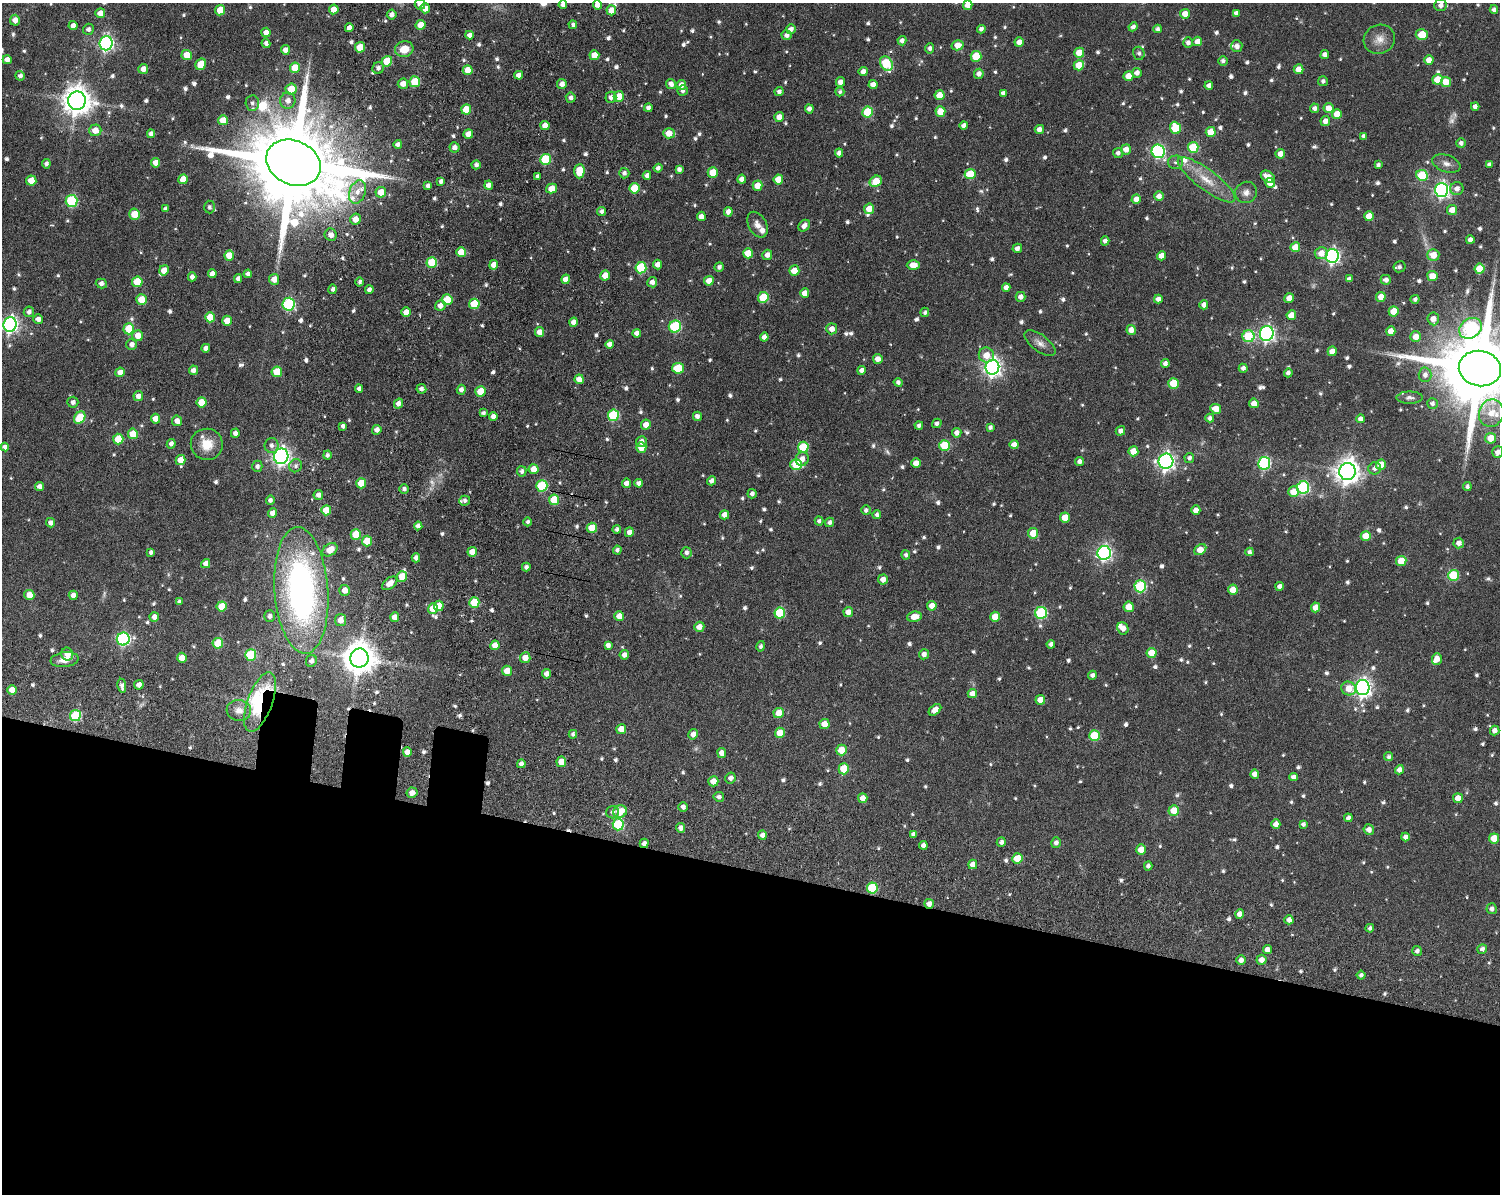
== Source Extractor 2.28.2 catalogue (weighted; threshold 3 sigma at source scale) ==
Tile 11 of 3 x 4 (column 2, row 4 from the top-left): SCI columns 1912-3409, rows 193-1384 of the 5112 x 5073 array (HDU 1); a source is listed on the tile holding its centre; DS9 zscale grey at full resolution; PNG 1502 x 1196 px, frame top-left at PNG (2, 3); each listed source drawn as its Kron ellipse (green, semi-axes under 4 px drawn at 4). Shown black and unused: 28% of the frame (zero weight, under 8 of 15 exposures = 11% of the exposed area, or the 3 px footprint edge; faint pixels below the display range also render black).
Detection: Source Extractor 2.28.2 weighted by HDU 2 'WHT'; one run over the whole footprint, this tile lists its part. Background 0.165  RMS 0.0053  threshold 0.0218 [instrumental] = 3 sigma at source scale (4.09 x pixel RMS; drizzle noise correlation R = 1.36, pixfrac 0.8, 0.05/0.05 arcsec/px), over >= 5 px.
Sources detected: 864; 6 too faint to see at this stretch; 1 inside a brighter object's white glare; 3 cosmic-ray / hot-pixel residue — neither listed nor drawn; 10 inside a brighter listed object's ellipse — not listed separately; of the other 844, all 500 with FLUX_AUTO >= 1.35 (the completeness limit of this list) listed and drawn (344 fainter detections not listed), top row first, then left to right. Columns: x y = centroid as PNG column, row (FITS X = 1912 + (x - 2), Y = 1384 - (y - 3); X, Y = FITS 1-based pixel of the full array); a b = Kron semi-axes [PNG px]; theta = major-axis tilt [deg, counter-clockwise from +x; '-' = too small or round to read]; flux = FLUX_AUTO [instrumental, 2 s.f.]
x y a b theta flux
420 4 5 5 - 2.6
563 5 4 4 - 2.4
598 5 4 4 - 3.6
968 5 5 4 - 4.2
1441 5 6 6 - 2.7
425 8 5 5 - 4.1
334 9 5 5 - 5
220 10 5 5 - 9.9
611 10 5 4 - 5.8
1494 10 4 4 - 1.8
100 13 5 5 - 4.6
1236 13 4 4 - 1.6
1185 14 5 5 - 5.3
392 15 5 4 - 2.4
15 20 5 5 - 3.4
421 25 5 5 - 8.3
573 25 4 4 - 1.4
73 26 4 4 - 2.7
1133 27 4 4 - 2.1
349 28 4 4 - 2.9
88 29 6 5 - 1.6
791 29 5 5 - 2.3
981 29 4 4 - 1.7
1157 29 4 4 - 1.6
266 32 5 4 - 3
470 35 4 4 - 2.5
787 35 5 4 - 2
1422 35 6 5 - 11
1379 39 16 14 26 5.3
902 41 4 4 - 2.3
1197 41 5 4 - 3.8
1019 42 5 4 - 4.1
106 43 7 6 - 120
266 43 4 4 - 1.8
1188 43 5 5 - 2
958 45 6 5 - 5.6
1237 46 6 5 - 2
360 47 5 5 - 9.6
930 48 5 4 - 1.7
404 49 9 8 - 7.5
285 50 5 4 - 3.2
1079 53 5 5 - 7.9
1139 53 6 6 - 1.6
187 55 5 5 - 8.6
594 55 5 5 - 6.9
1325 55 4 4 - 2.3
976 56 5 5 - 17
7 60 4 4 - 3.4
1429 60 4 4 - 4.5
387 61 5 5 - 14
1223 61 5 4 - 1.5
886 63 8 5 -57 28
201 64 6 5 - 9.7
1079 65 5 5 - 8.9
295 68 5 5 - 11
378 68 6 5 - 1.8
143 69 5 4 - 3.3
1299 69 5 5 - 5.7
468 70 5 5 - 7.2
863 72 4 4 - 3.4
1137 73 5 4 - 2.6
979 74 5 5 - 2.4
519 75 4 4 - 2.8
20 76 5 4 - 1.9
1128 76 5 5 - 6.8
1437 79 5 5 - 8.5
1323 81 5 5 - 1.4
415 82 5 5 - 15
841 82 5 4 - 3.2
1446 82 5 5 - 7.7
403 84 5 5 - 4.2
562 84 5 5 - 2.8
671 84 5 4 - 2.5
873 84 4 4 - 3.3
681 85 5 5 - 3.3
1209 86 4 4 - 2.5
291 89 5 5 - 9.1
682 91 5 5 - 1.4
779 91 4 4 - 1.7
840 92 4 4 - 1.4
1003 93 4 4 - 1.8
940 95 5 5 - 7.1
619 96 5 5 - 6.5
611 97 6 5 - 2.4
571 98 5 5 - 1.8
77 101 9 9 - 690
288 101 8 7 - 3
252 103 7 7 - 1.8
1475 106 4 4 - 2.2
648 108 4 4 - 1.9
1315 108 5 4 - 1.8
1329 108 5 5 - 6.2
466 109 5 5 - 9.2
809 109 4 4 - 2
868 112 5 5 - 20
940 112 5 5 - 8.5
1337 114 5 5 - 5.8
779 117 5 5 - 3.6
223 120 5 5 - 7.3
1325 121 5 4 - 2.9
545 125 4 4 - 4
964 126 4 4 - 2.3
1175 128 6 5 - 19
1039 129 4 4 - 2.6
95 130 6 6 - 5.5
1211 132 5 5 - 8.9
669 133 6 5 - 6
151 134 4 4 - 2
468 134 5 4 - 4.3
1364 136 4 4 - 1.4
1461 143 5 5 - 1.8
398 144 4 4 - 1.8
454 147 5 5 - 2.9
1193 147 5 5 - 20
1126 149 5 5 - 4.2
1158 151 7 6 - 81
839 153 4 4 - 2.5
1118 153 5 5 - 1.8
1280 154 4 4 - 4.3
545 159 5 5 - 23
1175 162 7 6 - 1.5
156 163 5 4 - 4.4
293 163 28 22 -25 12000
46 164 4 4 - 1.8
1446 164 14 8 -19 3.1
476 165 5 4 - 1.5
1378 165 4 4 - 1.5
1489 165 4 4 - 1.7
658 168 4 4 - 1.8
679 169 4 4 - 1.9
579 171 7 5 89 12
624 173 5 5 - 1.7
713 173 5 5 - 10
970 174 5 5 - 17
647 175 4 4 - 2
1422 175 6 5 - 22
538 176 4 4 - 1.8
1268 177 8 5 -33 4.5
183 179 5 5 - 7
742 179 5 4 - 2.7
778 179 5 5 - 8
1206 180 35 10 -37 11
31 181 5 5 - 9.6
441 181 4 4 - 1.7
876 181 6 5 - 11
1270 183 5 5 - 4.8
489 185 4 4 - 3
428 186 4 4 - 1.8
757 186 5 5 - 6.4
634 188 5 5 - 14
552 189 6 5 - 5.9
1457 189 6 6 - 3.1
1442 190 7 6 - 140
357 192 12 8 70 4.5
381 192 5 5 - 6.5
1246 192 11 10 - 3.2
1159 196 5 4 - 2.7
1136 199 5 4 - 3.7
72 201 6 6 - 43
209 207 6 5 - 1.6
165 209 4 4 - 1.4
869 209 5 5 - 6
1452 210 5 5 - 4.8
601 211 4 4 - 1.5
728 212 5 4 - 3.1
134 214 5 5 - 7.8
701 216 4 4 - 3.9
1369 216 5 5 - 7.6
355 219 5 5 - 4.4
757 225 14 9 -62 3.4
804 226 6 5 - 2.7
331 235 6 6 - 3
1470 240 4 4 - 2.5
1105 241 4 4 - 2
1295 247 5 5 - 8.2
1017 248 5 4 - 2.4
461 252 5 5 - 7
748 253 5 5 - 9.8
1321 253 6 6 - 4.8
229 255 5 5 - 8.6
767 255 5 5 - 2.5
1433 255 6 6 - 6.6
1162 256 5 4 - 4.7
1332 256 7 6 - 120
432 262 5 5 - 19
658 264 5 4 - 3.1
494 265 4 4 - 4.3
913 265 6 5 - 5
719 267 5 4 - 1.7
1399 267 6 5 - 1.6
641 268 6 5 - 27
1480 269 5 5 - 13
164 270 5 4 - 5.2
794 271 5 5 - 7.4
212 274 4 4 - 2.6
248 274 4 4 - 2.2
605 276 5 5 - 7.4
1432 276 5 5 - 6.2
192 277 4 4 - 2.3
238 278 4 4 - 1.9
274 279 5 5 - 5
566 279 5 4 - 4.1
1349 279 4 4 - 1.9
1386 280 5 5 - 2.4
709 281 5 5 - 4.6
137 282 5 5 - 13
360 282 4 4 - 1.5
652 282 5 5 - 2.5
101 284 6 5 - 2.2
1006 288 4 4 - 2.9
333 289 5 4 - 1.5
369 290 4 4 - 2
805 293 5 4 - 4.1
763 297 5 5 - 17
1021 297 5 5 - 2.6
1381 297 5 5 - 5.2
1289 298 5 4 - 4.6
141 299 5 5 - 8.9
1158 299 4 4 - 2.5
1415 299 4 4 - 1.6
447 300 5 5 - 11
288 304 6 6 - 53
474 304 5 5 - 17
1204 305 4 4 - 3.3
440 306 5 5 - 3.4
1394 311 5 5 - 11
29 312 5 5 - 2
406 312 5 5 - 5.3
925 312 4 4 - 1.3
1291 315 5 4 - 5.7
210 317 5 5 - 12
38 319 5 4 - 2.7
1433 319 6 5 - 3.9
227 321 5 5 - 5.2
573 322 4 4 - 3.3
10 324 7 6 - 160
675 326 6 6 - 41
1471 328 12 9 35 57
129 329 5 5 - 20
832 329 5 5 - 3.4
1131 330 5 4 - 3.8
1391 331 5 4 - 5.9
540 332 5 4 - 4.9
637 333 4 4 - 2.4
1267 333 7 7 - 140
138 336 5 5 - 5.7
1248 336 6 6 - 25
764 337 4 4 - 2.7
1416 337 5 5 - 5.5
1040 343 18 8 -37 3.5
132 344 5 5 - 2.7
609 344 4 4 - 3
206 348 4 4 - 2.5
1332 351 4 4 - 4.8
986 355 8 7 - 6
878 359 5 4 - 3.6
1165 363 4 4 - 2.1
992 367 7 7 - 210
678 368 6 5 - 15
1243 368 4 4 - 2.1
1480 368 21 17 -11 7900
193 370 5 4 - 2.6
862 370 4 4 - 2.7
120 372 5 4 - 4
277 372 5 5 - 14
1288 373 4 4 - 2
1425 375 7 6 - 2.6
579 379 5 4 - 4.9
898 382 4 4 - 1.6
1173 383 5 5 - 12
359 389 4 4 - 1.9
421 389 5 4 - 1.8
461 390 5 4 - 2.1
480 391 5 5 - 11
138 396 5 5 - 3.2
1410 398 13 6 1 1.7
73 402 5 5 - 1.9
201 402 5 5 - 9.5
398 403 5 4 - 2.7
1254 403 5 5 - 5.2
1432 403 5 5 - 1.5
1216 409 5 5 - 5.9
483 413 4 3 - 1.4
1491 413 14 12 69 7.3
613 415 6 5 - 35
493 416 4 4 - 2.8
697 416 4 4 - 2.1
80 418 6 5 - 15
1210 418 4 4 - 1.7
155 419 5 4 - 5.7
1361 419 4 4 - 2.3
177 421 5 5 - 3.2
937 423 5 4 - 1.6
646 425 5 5 - 5
343 426 4 4 - 1.7
919 426 4 4 - 1.6
990 427 4 4 - 1.5
377 430 5 4 - 2.7
1120 431 5 4 - 2.2
235 433 4 4 - 2.6
957 433 5 4 - 2.6
133 434 5 5 - 11
1490 438 5 5 - 6.9
118 439 5 5 - 13
641 442 5 5 - 2.4
171 444 5 4 - 2
207 444 16 15 - 8.9
272 445 7 7 - 2
944 445 5 5 - 21
1014 445 4 4 - 3.9
5 447 4 4 - 2.4
641 447 5 5 - 7.2
803 447 5 5 - 21
1133 451 5 5 - 7
1498 452 6 5 - 2.8
327 455 4 4 - 1.5
281 456 7 7 - 210
1189 458 5 5 - 1.6
802 459 7 6 - 3.6
181 460 5 5 - 6.2
1080 461 4 4 - 2.1
1166 461 7 7 - 180
916 463 5 4 - 4.7
1264 463 6 6 - 61
796 465 5 5 - 21
1381 465 5 5 - 7.9
257 466 6 5 - 1.7
296 466 7 6 - 1.6
1375 468 6 6 - 2
534 469 5 5 - 6.7
522 471 5 4 - 1.8
1347 471 8 8 - 450
711 481 4 4 - 2.3
361 483 5 5 - 10
626 483 4 4 - 3.1
639 483 4 4 - 2.1
542 486 6 5 - 29
40 487 4 4 - 3
1303 487 6 6 - 57
1467 487 4 4 - 1.5
404 489 4 4 - 1.6
1294 492 5 5 - 7.7
752 494 5 4 - 1.9
318 495 5 4 - 2.4
270 500 4 4 - 1.7
554 500 5 5 - 16
465 501 5 5 - 1.4
326 510 5 5 - 8.5
866 510 5 4 - 1.5
1196 510 5 4 - 4.5
273 513 5 4 - 3.7
724 515 4 4 - 3.8
877 515 4 4 - 1.5
1065 517 5 5 - 9.1
819 521 4 4 - 1.4
528 522 4 4 - 1.4
829 522 5 4 - 1.6
50 523 5 4 - 2
418 526 4 4 - 2.1
592 528 5 5 - 11
617 529 4 4 - 1.5
629 532 5 4 - 3.2
1033 533 5 5 - 10
356 534 5 5 - 14
1366 536 5 5 - 11
367 541 5 5 - 12
1459 543 5 5 - 3.1
330 550 8 6 35 6
617 550 4 4 - 1.4
1200 550 6 5 - 6.8
151 552 4 3 - 1.4
472 552 5 4 - 6.5
1250 552 4 4 - 1.6
686 553 6 5 - 1.8
1104 553 7 6 - 130
906 555 4 4 - 1.5
416 558 4 4 - 2.6
1401 561 5 5 - 12
206 564 5 4 - 2.7
526 567 4 4 - 1.4
1453 575 5 5 - 20
402 576 5 5 - 9.1
883 579 5 5 - 3.6
390 583 9 5 37 4.1
1140 586 6 6 - 44
1280 586 4 4 - 2.1
301 590 63 27 -86 170
345 590 5 5 - 4.2
1233 590 5 5 - 6.7
29 595 5 5 - 5.6
73 595 4 4 - 2.7
179 602 4 3 - 1.3
474 603 5 5 - 14
222 606 5 5 - 11
439 606 5 5 - 7.2
932 606 5 5 - 4.2
1129 607 5 5 - 8.4
1316 607 5 4 - 5.7
433 609 5 5 - 9.9
848 612 5 5 - 3.8
780 613 5 5 - 26
1041 613 6 6 - 43
270 616 6 5 - 2
619 616 5 4 - 6.2
154 617 5 4 - 3.2
395 617 5 4 - 4.4
914 617 7 5 7 5.7
995 617 5 5 - 6.2
340 620 6 5 - 4.8
699 627 5 5 - 4
1123 628 6 5 - 3.8
123 639 6 6 - 70
218 643 5 5 - 16
1051 644 4 4 - 1.6
495 645 5 4 - 6.1
608 645 4 4 - 2.2
761 646 5 4 - 1.4
1152 653 5 5 - 12
67 654 6 6 - 4.5
924 654 5 5 - 2.4
251 655 5 5 - 26
624 655 5 4 - 2.6
182 658 5 5 - 5.7
359 658 9 9 - 920
525 658 5 5 - 4.7
1437 659 6 5 - 3.6
65 660 14 7 7 4.2
311 661 6 5 - 2.3
507 671 5 5 - 6.3
546 674 4 4 - 2.8
1092 675 4 4 - 1.8
139 685 5 4 - 2.6
122 686 7 4 -81 1.9
1363 687 7 7 - 220
1349 688 7 6 - 6.5
12 690 5 5 - 6.1
972 694 5 4 - 4.7
1040 700 5 4 - 5.5
260 702 31 12 70 37
239 710 12 10 -7 4.1
935 710 7 5 39 4.7
779 713 5 5 - 7.5
75 716 5 5 - 29
825 724 5 5 - 6.5
621 729 5 4 - 5.1
1495 731 5 5 - 2.8
780 733 5 5 - 7.9
573 734 4 4 - 1.6
693 734 5 4 - 2.9
1094 736 5 5 - 17
841 750 5 5 - 7.9
407 752 5 4 - 3.8
722 753 5 4 - 4.3
1389 757 4 4 - 1.4
561 762 5 4 - 6.5
521 764 4 4 - 2.3
844 769 5 5 - 12
1399 770 5 4 - 2.5
1255 774 4 4 - 3.6
1294 777 4 4 - 2.3
730 778 5 5 - 2.2
713 781 5 5 - 5.2
412 793 5 5 - 3
719 797 5 5 - 1.9
863 798 5 4 - 4.2
1458 798 5 5 - 4.6
683 807 5 4 - 2.1
620 811 7 6 - 11
1174 811 5 5 - 8.7
613 812 6 6 - 1.7
1348 818 4 4 - 2.2
618 824 6 5 - 35
1276 824 5 4 - 3.5
1303 824 4 4 - 1.4
681 828 5 4 - 2.6
1369 830 5 5 - 3
913 834 4 4 - 1.8
762 835 4 4 - 2.5
1405 837 4 4 - 2.3
1494 838 5 5 - 9.2
1001 842 5 4 - 1.8
644 843 5 4 - 2.2
1056 843 5 5 - 1.9
923 845 4 4 - 2.6
1141 850 5 5 - 6.6
1017 858 5 5 - 11
973 864 5 4 - 4.3
1148 866 4 4 - 1.7
872 888 5 5 - 25
929 904 5 5 - 3.1
1492 909 5 5 - 1.9
1240 914 4 4 - 3.9
1289 920 4 4 - 3
1370 928 4 4 - 1.6
1482 949 5 4 - 1.9
1267 950 4 4 - 3.3
1417 951 5 5 - 1.8
1241 960 5 4 - 2.6
1262 960 5 5 - 3.8
1361 975 4 4 - 1.7
Overlapping masked pixels (flux is a lower limit): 4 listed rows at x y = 542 486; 260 702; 644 843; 929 904
Isophote crosses this tile's border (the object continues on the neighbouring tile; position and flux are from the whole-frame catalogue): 7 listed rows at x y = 420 4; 563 5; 598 5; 968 5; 10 324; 1480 368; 1498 452